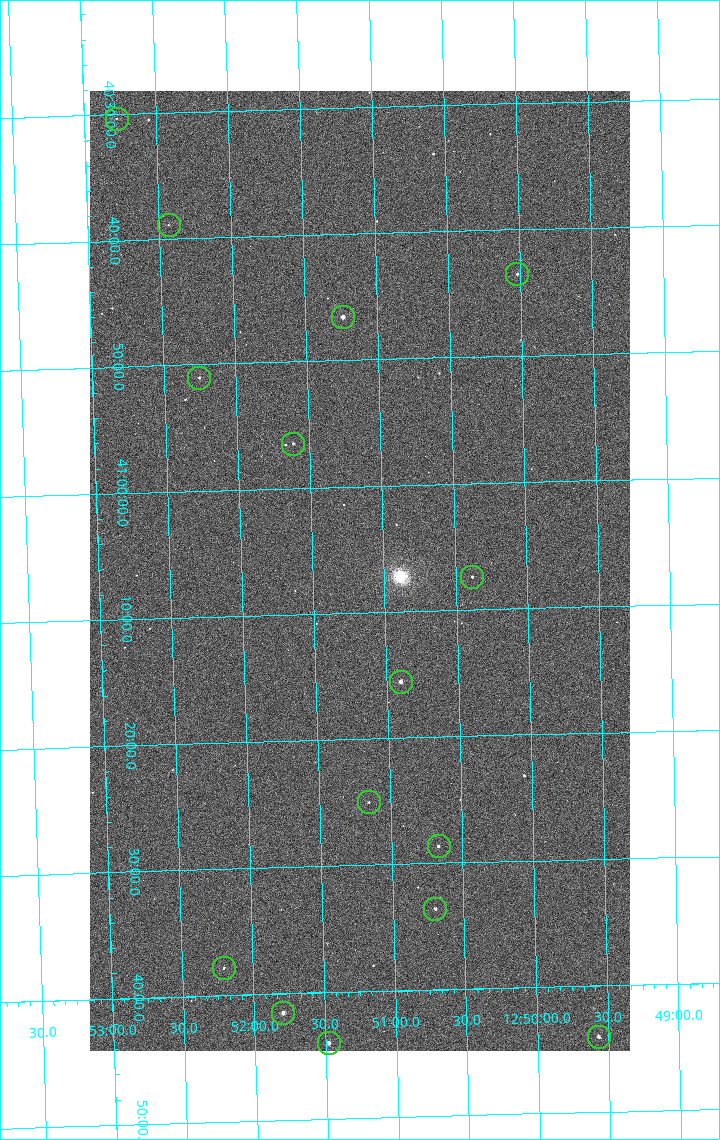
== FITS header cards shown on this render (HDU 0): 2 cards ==
NAXIS1  =                 1080 / length of data axis 1
NAXIS2  =                 1920 / length of data axis 2

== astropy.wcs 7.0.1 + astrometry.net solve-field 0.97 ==
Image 1080 x 1920 px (HDU 0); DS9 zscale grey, zoomed out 1/2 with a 90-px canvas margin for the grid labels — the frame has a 2x2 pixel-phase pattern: the four 2x2 pixel phases sit at different levels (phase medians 702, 628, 609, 698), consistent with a one-shot-colour (mosaic) sensor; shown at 1/2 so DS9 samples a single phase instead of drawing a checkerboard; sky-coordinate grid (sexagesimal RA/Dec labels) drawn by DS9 from the SOLVED WCS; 15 Tycho-2 reference stars matched to detected sources circled (green)
Header WCS: none
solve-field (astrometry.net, Tycho-2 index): SOLVED blind (the file carries no WCS)
Solved WCS: RA---TAN-SIP/DEC--TAN-SIP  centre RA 12:51:10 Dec +41:07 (192.79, +41.11 deg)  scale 2.38 arcsec/px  FOV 42.8' x 76.0'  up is -178 deg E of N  parity flipped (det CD > 0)
(file carries no celestial WCS; the grid is the blind solution)
Tycho-2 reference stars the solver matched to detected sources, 15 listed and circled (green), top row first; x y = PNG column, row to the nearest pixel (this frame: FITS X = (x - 90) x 2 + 1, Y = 1920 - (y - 91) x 2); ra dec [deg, ICRS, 3 dp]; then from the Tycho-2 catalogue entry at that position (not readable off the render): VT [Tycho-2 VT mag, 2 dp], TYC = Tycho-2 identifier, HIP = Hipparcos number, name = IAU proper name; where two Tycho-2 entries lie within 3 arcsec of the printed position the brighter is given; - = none
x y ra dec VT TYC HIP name
116 119 193.194 +40.505 12.48 3021-1340-1 - -
168 226 193.109 +40.648 12.32 3021-1216-1 - -
517 274 192.504 +40.725 11.86 3021-1162-1 - -
342 318 192.810 +40.776 9.69 3021-1108-1 - -
199 378 193.064 +40.851 11.36 3021-1025-1 - -
293 444 192.903 +40.941 11.82 3021-941-1 - -
472 578 192.596 +41.123 11.21 3021-53-1 - -
400 682 192.726 +41.259 9.76 3023-213-1 62700 -
369 802 192.787 +41.417 12.26 3023-139-1 - -
438 846 192.667 +41.478 11.08 3023-113-1 - -
435 909 192.675 +41.560 11.35 3023-88-1 - -
224 968 193.051 +41.631 12.16 3023-47-1 - -
283 1013 192.949 +41.692 10.25 3023-19-1 - -
598 1037 192.392 +41.734 11.39 3023-243-1 - -
328 1044 192.870 +41.734 10.72 3023-898-1 - -